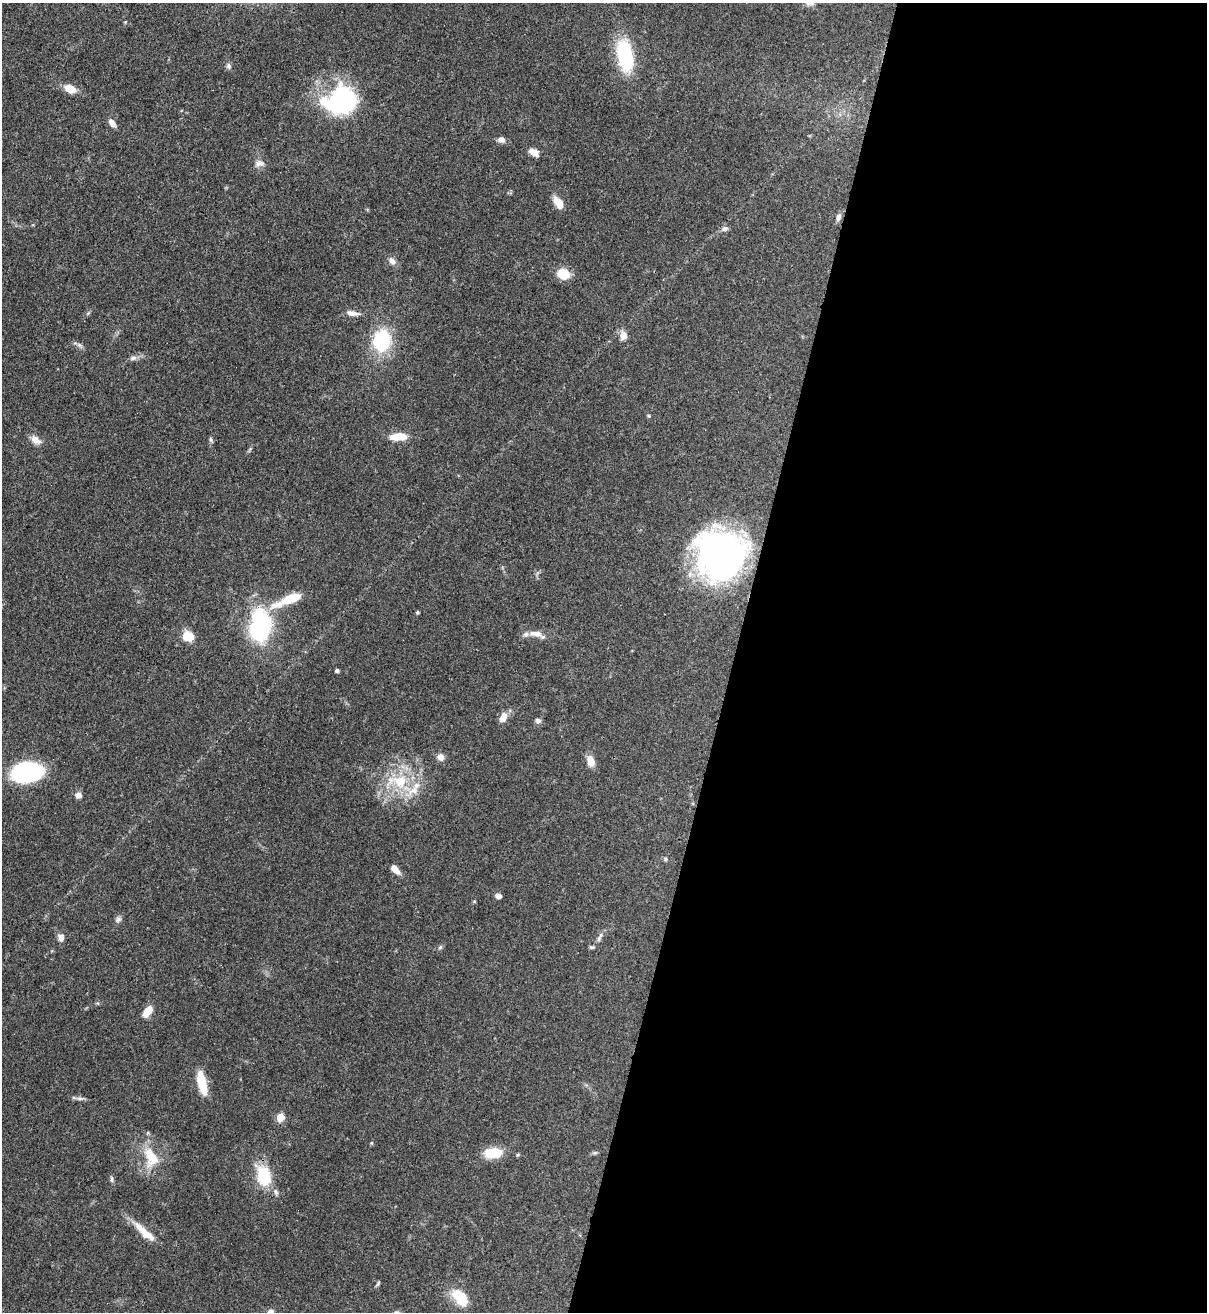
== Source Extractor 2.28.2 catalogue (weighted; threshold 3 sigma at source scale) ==
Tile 12 of 4 x 4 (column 4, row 3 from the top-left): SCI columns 3835-5039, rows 1342-2651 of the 5383 x 5305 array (HDU 1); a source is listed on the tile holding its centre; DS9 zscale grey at full resolution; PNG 1209 x 1314 px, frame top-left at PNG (2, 3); no overlay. Shown black and unused: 39% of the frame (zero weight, under 3 of 4 exposures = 7% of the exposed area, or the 3 px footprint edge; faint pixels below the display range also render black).
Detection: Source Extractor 2.28.2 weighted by HDU 2 'WHT'; one run over the whole footprint, this tile lists its part. Background 0.105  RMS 0.0041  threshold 0.0186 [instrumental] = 3 sigma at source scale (4.5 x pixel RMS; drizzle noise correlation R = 1.50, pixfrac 1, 0.05/0.05 arcsec/px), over >= 5 px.
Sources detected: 63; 5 inside a brighter listed object's ellipse — not listed separately; the other 58 listed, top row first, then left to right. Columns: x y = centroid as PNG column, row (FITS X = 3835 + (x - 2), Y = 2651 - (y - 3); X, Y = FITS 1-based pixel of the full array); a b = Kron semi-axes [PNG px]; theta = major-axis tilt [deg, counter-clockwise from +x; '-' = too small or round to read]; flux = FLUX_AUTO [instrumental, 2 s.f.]
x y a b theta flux
125 22 5 3 - 0.36
625 55 39 17 -81 25
228 66 8 6 -71 1.1
70 89 13 8 -23 5.6
340 101 35 30 28 53
112 123 11 6 -52 2.3
501 139 9 7 -7 1.7
533 152 11 6 -25 3.6
260 163 12 9 3 2.3
558 203 16 9 -58 4.6
838 217 10 6 70 1.5
725 229 9 6 14 1.4
392 261 10 8 -44 2
563 274 10 9 - 9.7
352 313 15 6 -8 2.8
623 335 10 8 -81 3.1
382 341 17 13 84 30
79 345 7 5 -34 1
133 358 10 6 15 1.4
399 436 19 8 3 7.7
36 440 15 9 -37 3.1
211 440 8 4 -64 0.69
721 555 38 38 - 190
289 599 40 10 23 13
417 612 5 4 - 0.51
260 625 39 24 85 41
533 633 12 8 -11 2.9
187 636 9 8 - 9.1
337 671 4 4 - 0.8
503 717 11 7 63 4.2
538 721 7 7 - 1.3
441 757 8 7 - 2.4
590 761 11 8 -75 4.5
27 772 24 14 7 66
400 781 21 19 -14 16
79 795 7 6 - 2.1
665 859 6 5 - 0.73
395 869 12 6 -50 3.5
498 896 6 5 - 1.9
474 901 4 4 - 0.48
118 919 9 7 49 1.3
61 937 8 7 - 2.2
599 937 17 5 65 1.6
440 947 6 5 - 0.74
148 1011 12 7 54 5.7
202 1083 25 8 -78 11
81 1098 11 4 0 1.2
280 1117 5 5 - 12
372 1143 5 3 - 0.46
493 1153 16 9 4 12
595 1153 7 4 19 0.68
151 1157 30 17 -69 13
264 1176 21 13 -75 17
112 1179 10 4 90 0.83
276 1192 10 6 -67 1.2
141 1229 29 9 -41 6.3
378 1283 7 4 47 0.62
461 1297 20 12 -49 12